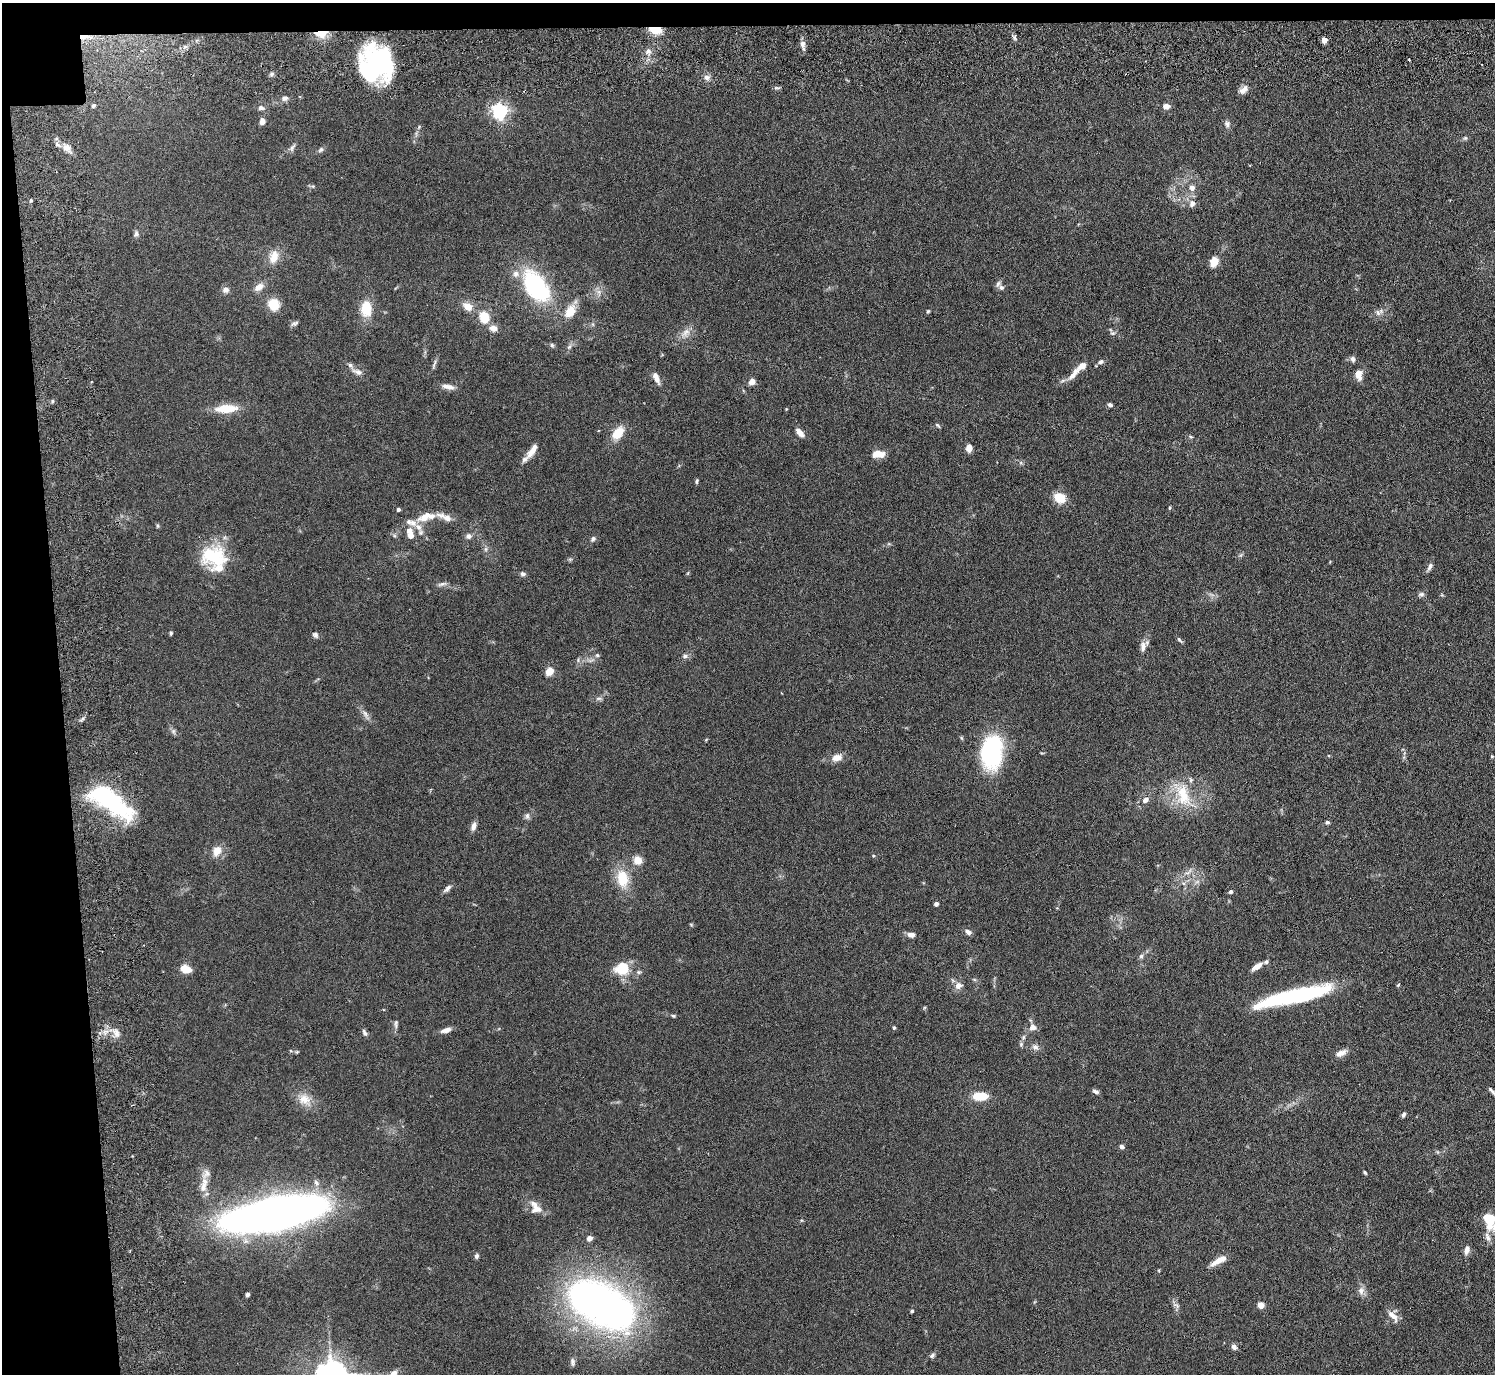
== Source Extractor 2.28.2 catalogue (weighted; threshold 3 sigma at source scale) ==
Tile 1 of 3 x 3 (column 1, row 1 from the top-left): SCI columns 82-1574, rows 2936-4307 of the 4639 x 4599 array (HDU 1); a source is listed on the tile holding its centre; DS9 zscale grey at full resolution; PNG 1497 x 1376 px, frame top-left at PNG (2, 3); no overlay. Shown black and unused: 6% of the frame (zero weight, under 3 of 6 exposures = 7% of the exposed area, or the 3 px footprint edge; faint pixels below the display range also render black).
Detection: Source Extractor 2.28.2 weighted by HDU 2 'WHT'; one run over the whole footprint, this tile lists its part. Background 0.109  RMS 0.0045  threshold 0.0186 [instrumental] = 3 sigma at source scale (4.09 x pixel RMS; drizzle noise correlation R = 1.36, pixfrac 0.8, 0.05/0.05 arcsec/px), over >= 5 px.
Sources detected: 173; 5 inside a brighter object's white glare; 1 cosmic-ray / hot-pixel residue — not listed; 11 inside a brighter listed object's ellipse — not listed separately; the other 156 listed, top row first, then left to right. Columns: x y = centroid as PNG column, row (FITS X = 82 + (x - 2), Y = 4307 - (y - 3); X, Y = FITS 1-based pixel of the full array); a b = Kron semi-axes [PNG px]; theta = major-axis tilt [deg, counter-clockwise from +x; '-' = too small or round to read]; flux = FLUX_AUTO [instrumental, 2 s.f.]
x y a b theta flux
655 30 13 7 -8 7.2
321 33 11 6 3 11
1014 38 9 4 -81 0.87
1324 40 4 4 - 4
802 44 9 7 80 1.9
648 51 8 6 -11 1.4
1409 60 3 2 - 0.44
378 64 36 28 -41 60
272 74 6 4 89 0.71
707 77 8 8 - 1.6
1243 90 14 7 42 2.4
285 98 7 6 - 1.3
93 105 5 5 - 0.83
1166 106 7 5 9 2.7
261 108 8 6 -1 1.3
500 111 6 6 - 120
262 121 8 6 87 1.7
1227 124 9 7 -74 1.4
1465 138 6 6 - 0.68
67 147 11 10 - 2.8
292 148 10 6 63 1.2
321 150 9 6 50 0.96
1192 188 7 6 - 2
31 201 5 4 - 0.6
1192 203 10 8 68 2
136 234 9 6 74 1.1
274 257 16 10 74 4.9
1214 262 10 8 69 5.1
516 274 10 9 - 2.4
535 286 23 17 -66 47
259 287 13 8 40 2.6
1001 288 8 7 - 1.4
225 290 9 8 - 1.6
599 292 7 4 -72 1.1
273 304 12 11 - 7.2
467 306 13 9 -36 4
366 309 18 12 -89 9
570 311 18 12 57 6.2
928 311 5 4 - 0.45
1378 313 9 6 -63 1.3
484 317 12 10 -69 7.7
295 323 10 5 25 0.91
493 328 9 8 - 2.6
686 332 13 9 55 3
1113 333 6 5 - 0.73
552 345 6 5 - 0.7
569 347 8 4 45 0.96
1353 359 8 6 -73 1.2
1100 362 8 6 42 1
434 364 16 3 69 1
358 372 16 6 -19 2.1
1073 374 23 8 49 4.2
1358 374 10 7 -85 4.6
656 378 15 6 -65 2.7
752 382 7 6 - 2.5
448 387 17 6 -11 2.5
52 401 5 3 - 0.47
1110 405 6 5 - 0.91
226 408 23 9 4 10
937 425 8 3 -44 0.52
800 432 11 6 -46 2.8
618 433 14 9 54 7.3
1191 437 6 3 -19 0.49
969 448 7 5 -87 3.4
532 451 19 7 55 3.7
878 454 13 8 2 4.7
1021 463 6 4 -18 0.66
697 481 8 3 85 0.57
1060 498 12 10 -32 7.4
398 509 4 4 - 0.89
426 517 27 11 15 7
158 526 6 4 90 0.5
411 535 10 7 -88 2.7
468 536 8 7 - 1.4
593 539 8 6 46 0.98
486 549 7 4 90 0.79
213 555 35 22 12 19
1430 567 10 5 63 1.4
523 574 7 6 - 1
442 584 13 4 16 1.1
1421 594 9 6 10 1
171 633 5 4 - 0.54
315 635 8 6 -46 1.1
1179 640 9 4 -52 0.77
1143 646 14 8 85 2.5
597 655 6 5 - 0.68
685 656 8 6 9 1.1
549 671 9 7 50 3.9
599 699 8 4 8 0.89
365 714 16 5 -68 1.8
173 731 8 5 -59 1
992 752 35 21 84 42
1492 756 4 4 - 0.39
837 757 11 7 12 3.9
1183 795 35 17 -74 15
109 798 60 22 -35 43
1145 800 8 6 36 2
527 816 8 6 76 1.2
1327 822 5 5 - 0.77
473 826 11 6 72 2
217 851 15 12 66 3.9
873 856 4 3 - 0.36
638 860 8 8 - 4.9
1188 872 15 4 38 1.6
622 878 20 13 -83 11
447 888 12 6 46 1.5
1231 892 5 4 - 0.79
936 904 4 4 - 1.2
968 932 9 5 -32 1.6
911 935 8 6 -6 2.1
1141 956 7 5 67 0.91
1257 966 14 6 32 2.8
622 968 12 10 8 13
186 969 9 6 -19 7
958 985 9 8 - 2.5
1398 985 5 3 - 0.43
1294 996 75 13 13 50
673 1016 5 4 - 0.49
396 1024 13 5 85 1.1
894 1027 4 4 - 0.64
1033 1027 10 8 -1 2.2
446 1030 12 6 16 2.3
116 1033 13 8 -60 2.7
365 1033 8 5 -59 1.1
1023 1037 7 5 69 0.92
1035 1047 9 8 - 1.6
297 1052 5 5 - 0.44
1341 1053 15 7 23 2.4
1095 1091 8 5 -19 1.2
1492 1092 13 3 -50 1.2
979 1096 13 7 0 10
305 1099 19 14 -38 5.8
1404 1114 7 4 63 0.94
1121 1147 5 4 - 1.3
1365 1172 5 3 - 0.52
316 1183 9 6 -51 1.4
203 1187 16 9 80 3.8
535 1207 21 13 -57 4.9
274 1214 61 18 11 520
1489 1219 18 12 -75 10
1488 1237 14 7 -72 2.2
589 1238 5 4 - 2.9
1467 1250 11 6 78 1.9
476 1256 6 5 - 0.93
1219 1260 19 6 28 4.7
1361 1291 10 9 - 2.1
247 1295 4 3 - 0.89
601 1305 72 38 -30 200
1261 1305 7 6 - 2.3
1177 1306 7 4 -55 1.1
912 1311 4 3 - 0.54
1393 1315 17 7 -37 2.9
1234 1347 7 6 - 1.6
932 1356 7 5 40 0.9
572 1362 11 6 -80 1.2
394 1373 8 7 - 1.9
Overlapping masked pixels (flux is a lower limit): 2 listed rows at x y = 655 30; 321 33
Isophote crosses this tile's border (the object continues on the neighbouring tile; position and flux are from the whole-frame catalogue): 3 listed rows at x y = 1492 1092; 1489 1219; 394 1373